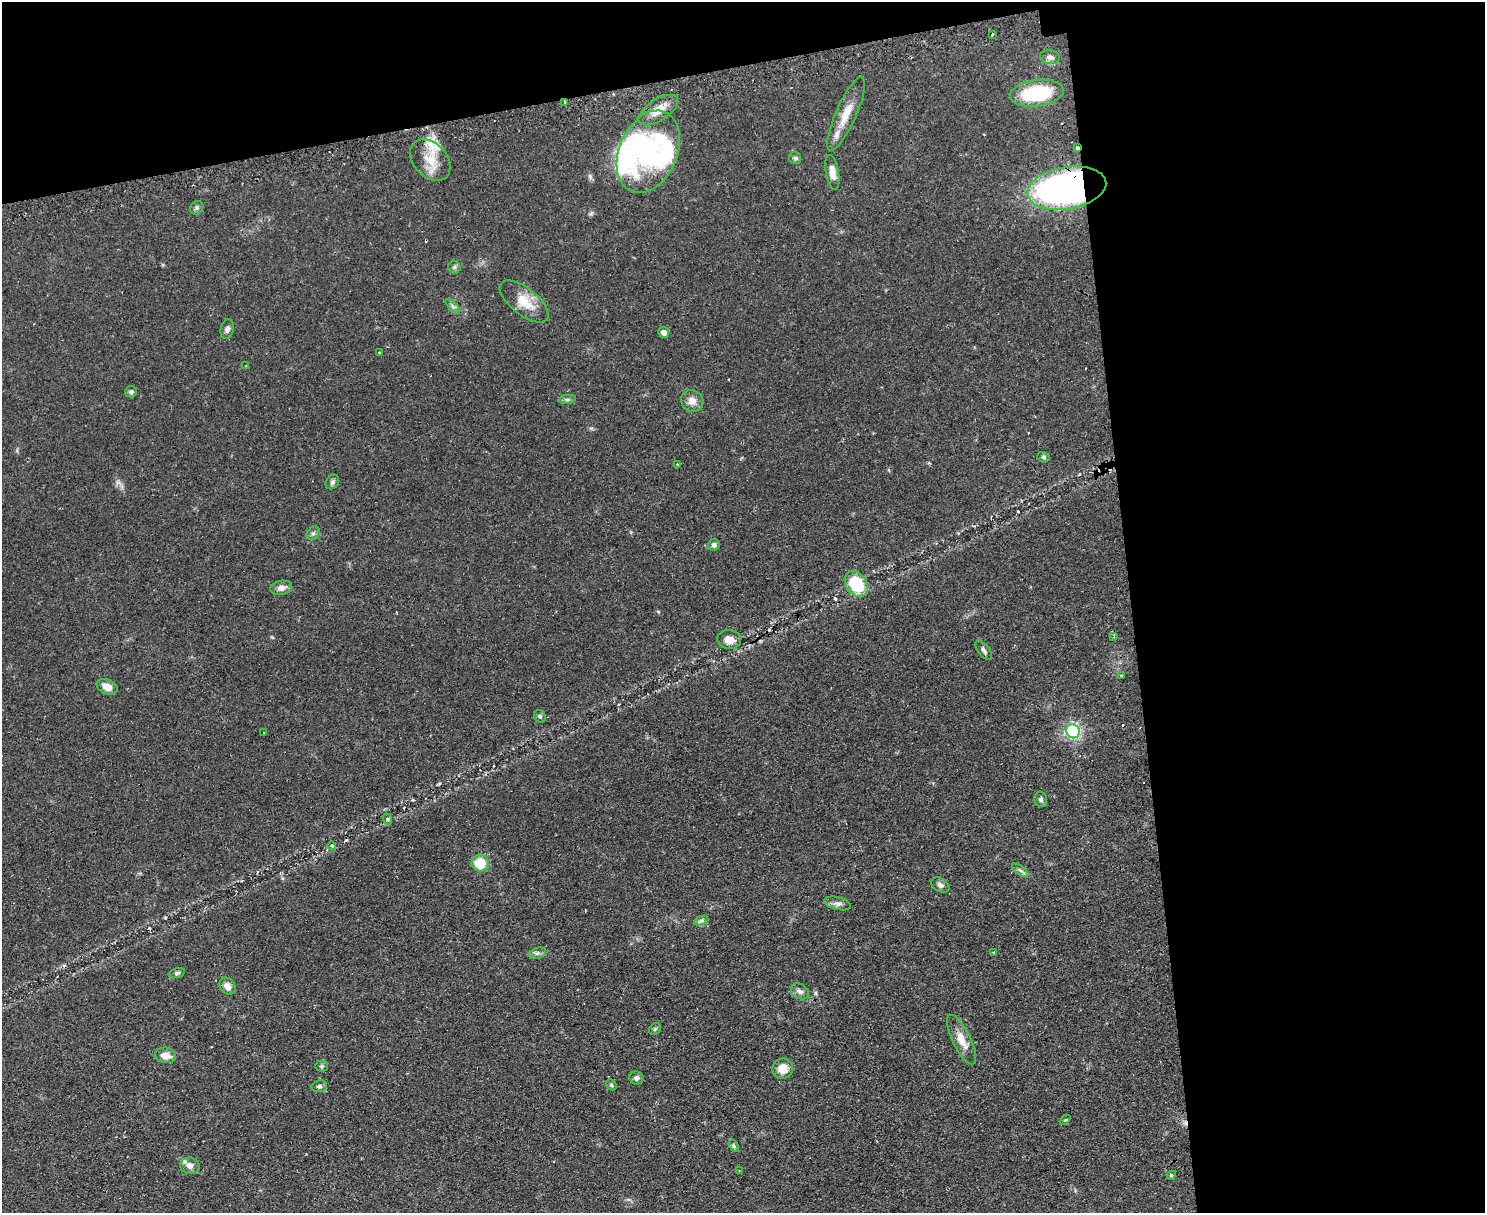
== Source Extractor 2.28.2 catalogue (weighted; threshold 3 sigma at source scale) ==
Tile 3 of 3 x 4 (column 3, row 1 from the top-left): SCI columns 3125-4607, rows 3666-4876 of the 4880 x 4907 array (HDU 1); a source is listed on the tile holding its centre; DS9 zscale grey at full resolution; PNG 1487 x 1215 px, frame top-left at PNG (2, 2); each listed source drawn as its Kron ellipse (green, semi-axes under 4 px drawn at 4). Shown black and unused: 30% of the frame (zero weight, under 2 of 3 exposures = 4% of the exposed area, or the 3 px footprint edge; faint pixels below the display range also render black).
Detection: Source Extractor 2.28.2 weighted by HDU 2 'WHT'; one run over the whole footprint, this tile lists its part. Background 0.0901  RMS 0.0079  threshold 0.0357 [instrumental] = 3 sigma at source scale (4.5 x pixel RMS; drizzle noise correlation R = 1.50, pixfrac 1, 0.05/0.05 arcsec/px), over >= 5 px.
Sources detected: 77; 3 inside a brighter object's white glare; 7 cosmic-ray / hot-pixel residue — neither listed nor drawn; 3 inside a brighter listed object's ellipse — not listed separately; the other 64 listed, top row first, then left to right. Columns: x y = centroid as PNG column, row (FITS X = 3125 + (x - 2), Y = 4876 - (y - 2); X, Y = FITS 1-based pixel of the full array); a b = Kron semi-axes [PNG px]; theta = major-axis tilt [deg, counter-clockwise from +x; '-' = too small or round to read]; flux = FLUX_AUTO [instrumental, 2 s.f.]
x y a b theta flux
992 35 3 2 - 1.5
1050 57 10 7 -9 3.2
1037 93 27 13 7 53
565 102 4 3 - 3.6
658 110 22 10 33 11
846 114 40 10 66 15
1077 148 4 3 - 3.5
648 152 43 29 66 70
795 158 6 6 - 1.5
430 160 23 16 -47 18
832 172 18 6 -80 5.4
1067 188 40 21 9 290
197 208 7 6 - 1.7
454 267 6 6 - 1.7
524 301 29 13 -39 17
453 306 9 3 -45 1.7
227 329 10 6 78 2.7
664 333 6 5 - 3.9
379 353 3 2 - 0.55
246 366 2 2 - 0.68
131 392 6 5 - 1.7
567 399 9 4 8 1.7
692 401 11 10 - 6
1044 457 6 5 - 1.4
677 464 2 2 - 0.58
332 482 8 6 52 1.9
313 533 7 5 45 1.8
714 545 6 5 - 2.1
856 584 14 10 -56 38
281 588 11 7 10 3.8
1114 637 4 3 - 0.77
729 640 12 9 -5 7.3
984 650 11 5 -51 2.5
1121 676 3 3 - 0.77
107 687 11 7 -24 7.3
540 716 6 5 - 1.6
1073 731 7 6 - 220
264 733 2 2 - 0.6
1041 799 7 6 - 2.1
387 819 6 3 -71 1.1
332 846 4 3 - 0.76
480 863 8 8 - 21
1020 870 9 4 -35 2
940 885 10 6 -29 2.6
837 903 13 6 -13 3.3
701 921 7 4 19 1.6
993 952 2 2 - 0.69
537 953 9 5 19 2
177 973 8 5 15 1.5
227 986 9 7 -48 5.2
800 991 10 7 -32 3.1
655 1029 6 5 - 1.2
962 1040 27 9 -64 11
166 1055 10 8 -7 6.6
321 1066 6 5 - 1.3
783 1069 10 10 - 9.6
636 1078 7 6 - 2.1
611 1085 6 4 -48 1.2
319 1086 8 5 10 1.8
1065 1120 6 4 43 0.85
734 1146 6 4 -60 1.2
190 1166 10 8 -10 3.9
739 1170 2 2 - 0.45
1171 1175 4 4 - 1.1
Overlapping masked pixels (flux is a lower limit): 3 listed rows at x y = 565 102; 1077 148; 1067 188